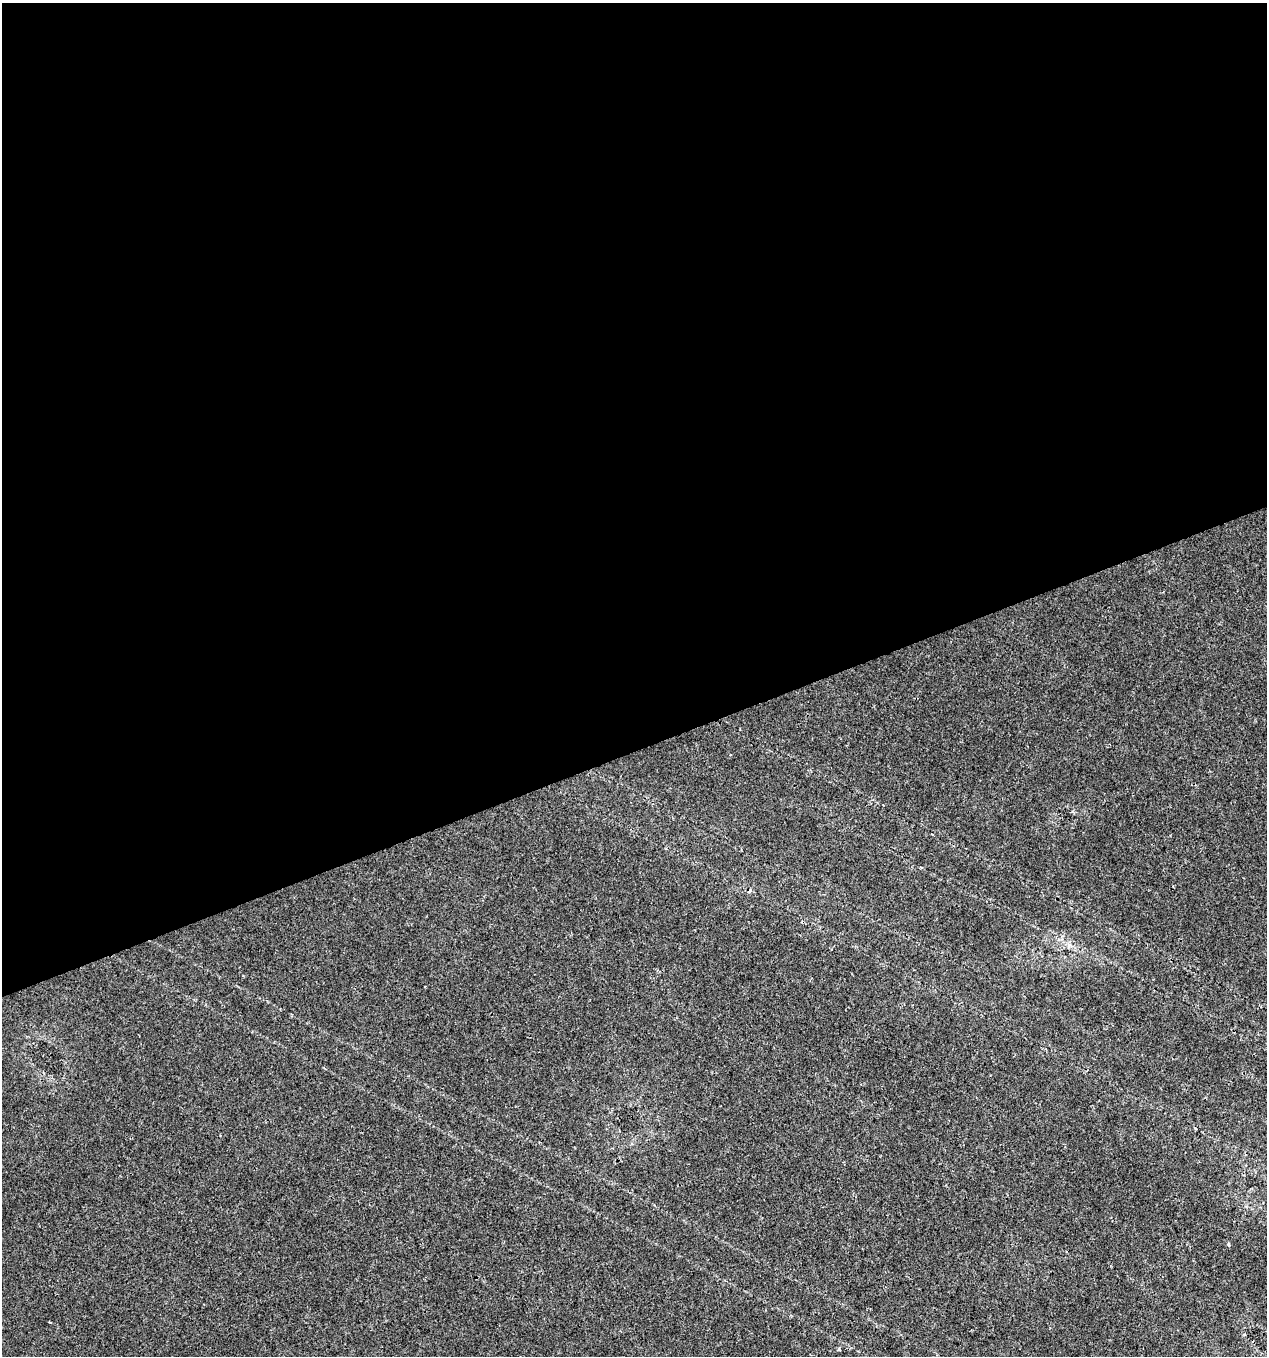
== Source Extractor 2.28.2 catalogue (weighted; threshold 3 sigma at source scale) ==
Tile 2 of 4 x 4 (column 2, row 1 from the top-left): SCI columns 1388-2652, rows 4065-5418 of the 5250 x 5420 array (HDU 1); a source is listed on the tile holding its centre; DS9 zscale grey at full resolution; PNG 1269 x 1358 px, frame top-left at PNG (2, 3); no overlay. Shown black and unused: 55% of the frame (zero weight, under 3 of 4 exposures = <1% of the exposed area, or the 3 px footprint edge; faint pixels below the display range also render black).
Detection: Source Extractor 2.28.2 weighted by HDU 2 'WHT'; one run over the whole footprint, this tile lists its part. Background 0.0207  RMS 0.003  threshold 0.0135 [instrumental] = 3 sigma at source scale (4.5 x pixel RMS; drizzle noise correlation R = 1.50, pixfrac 1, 0.0396/0.0396 arcsec/px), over >= 5 px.
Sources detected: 3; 1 cosmic-ray / hot-pixel residue — not listed; the other 2 listed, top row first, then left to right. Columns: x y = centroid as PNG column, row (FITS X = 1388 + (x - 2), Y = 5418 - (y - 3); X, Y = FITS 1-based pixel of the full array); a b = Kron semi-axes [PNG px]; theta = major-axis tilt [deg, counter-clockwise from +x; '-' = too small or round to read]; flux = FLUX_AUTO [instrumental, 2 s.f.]
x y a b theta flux
1069 945 6 5 - 0.74
839 1349 3 3 - 0.89